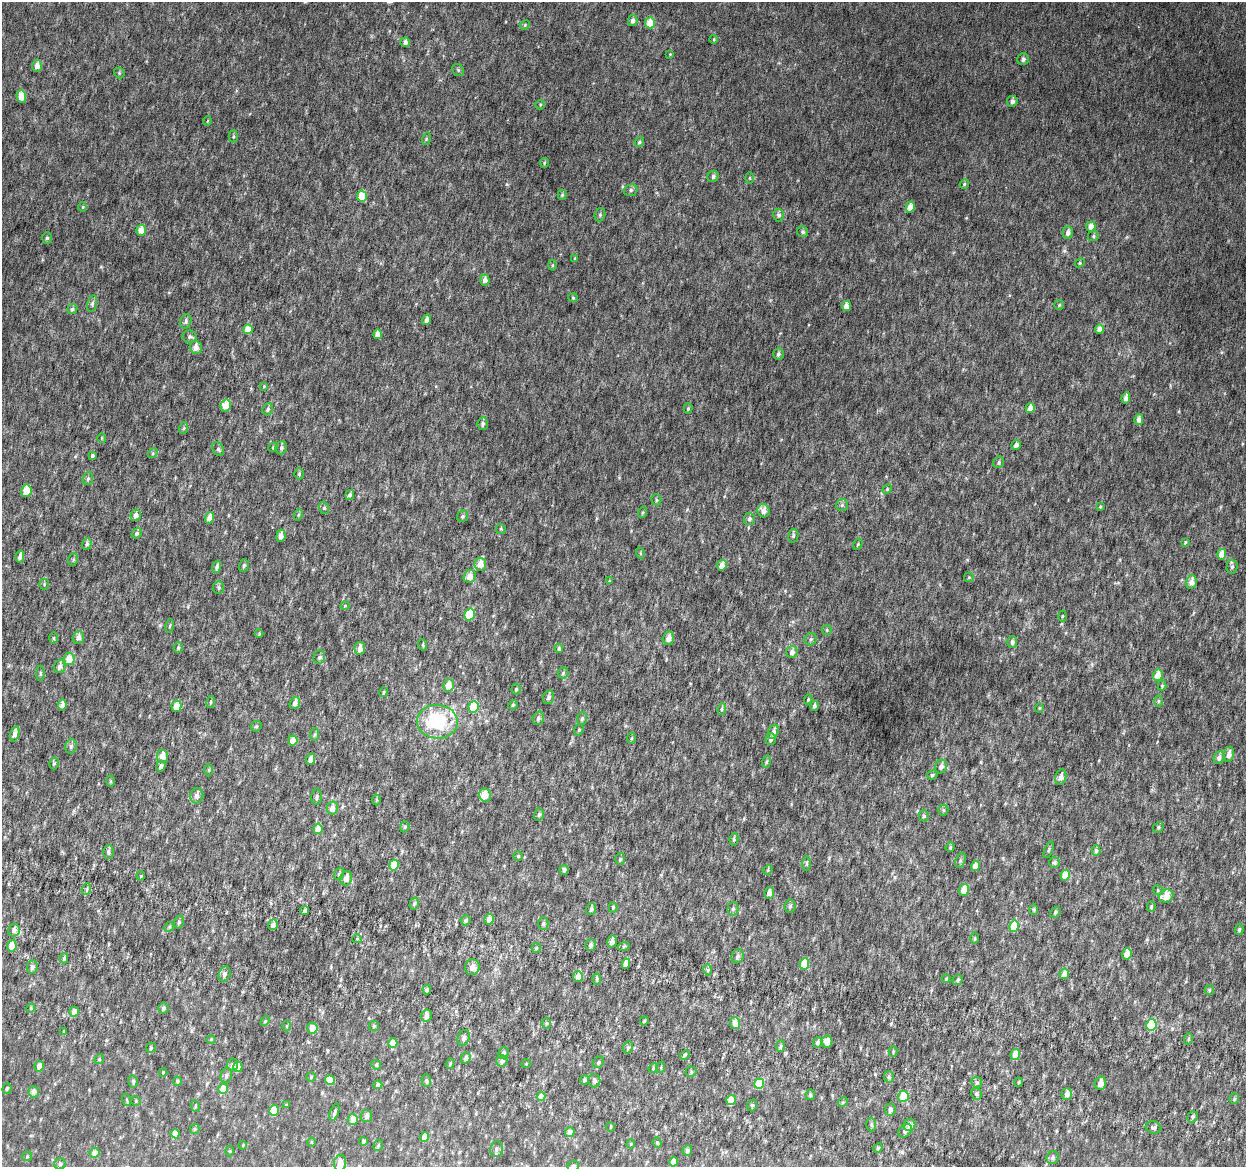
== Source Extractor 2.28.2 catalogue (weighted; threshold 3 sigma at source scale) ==
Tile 6 of 4 x 4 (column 2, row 2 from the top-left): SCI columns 1294-2537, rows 2640-3804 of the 5084 x 5337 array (HDU 1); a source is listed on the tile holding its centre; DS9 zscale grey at full resolution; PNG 1248 x 1169 px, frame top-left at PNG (2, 2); each listed source drawn as its Kron ellipse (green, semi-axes under 4 px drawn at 4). Shown black and unused: <1% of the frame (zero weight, under 6 of 12 exposures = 5% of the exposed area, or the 3 px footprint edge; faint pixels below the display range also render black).
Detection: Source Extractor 2.28.2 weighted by HDU 2 'WHT'; one run over the whole footprint, this tile lists its part. Background 0.00184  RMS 0.0014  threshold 0.00563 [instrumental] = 3 sigma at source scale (4.09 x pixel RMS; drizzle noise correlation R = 1.36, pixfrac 0.8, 0.0396/0.0396 arcsec/px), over >= 5 px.
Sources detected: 347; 2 inside a brighter listed object's ellipse — not listed separately; the other 345 listed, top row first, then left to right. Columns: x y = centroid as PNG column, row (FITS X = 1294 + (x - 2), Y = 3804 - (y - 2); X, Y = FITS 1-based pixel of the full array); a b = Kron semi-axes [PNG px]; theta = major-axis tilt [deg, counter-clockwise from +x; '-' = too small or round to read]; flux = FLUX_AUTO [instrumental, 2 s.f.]
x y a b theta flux
633 21 5 5 - 0.51
650 23 5 5 - 2
525 25 5 4 - 0.14
714 39 4 3 - 0.11
405 42 5 4 - 0.49
670 54 4 4 - 0.09
1023 59 6 5 - 0.4
37 66 6 5 - 0.84
458 70 6 5 - 0.22
119 73 6 5 - 0.16
21 96 6 5 - 1.5
1012 101 5 5 - 0.47
540 105 5 4 - 0.15
207 121 5 3 - 0.095
233 136 6 4 87 0.19
426 139 6 4 72 0.14
639 142 5 4 - 0.2
544 163 5 4 - 0.13
713 176 6 5 - 0.32
750 178 6 4 90 0.13
964 184 5 4 - 0.15
631 190 7 5 17 0.28
562 195 5 4 - 0.17
362 196 5 5 - 2.6
83 207 5 3 - 0.099
910 207 5 4 - 1.1
600 215 7 5 70 0.22
779 215 6 5 - 0.31
1091 226 5 5 - 0.83
141 230 5 5 - 1.3
803 232 6 5 - 0.23
1068 233 6 5 - 0.53
1093 236 6 5 - 0.19
47 238 5 5 - 0.19
575 258 4 4 - 0.11
1080 263 5 4 - 0.15
552 265 5 3 - 0.14
485 280 5 4 - 0.69
573 298 4 4 - 0.13
92 304 8 5 77 0.27
1059 305 5 5 - 0.17
846 306 5 4 - 0.94
72 309 5 5 - 0.21
426 320 5 4 - 0.48
186 321 7 5 73 0.28
248 329 5 4 - 1.4
1100 329 4 4 - 0.92
378 334 5 4 - 1.2
190 337 7 6 - 0.29
196 347 7 6 - 0.96
778 354 6 5 - 0.31
264 386 4 3 - 0.093
1126 398 6 4 84 0.67
226 405 6 5 - 1.7
1030 408 5 4 - 0.87
268 409 6 5 - 0.28
688 409 5 4 - 0.16
1139 419 5 4 - 0.63
483 424 6 5 - 0.34
184 428 6 3 71 0.13
102 438 5 4 - 0.13
1016 445 5 4 - 0.46
273 447 4 3 - 0.12
281 448 6 5 - 0.28
218 449 7 5 -60 0.24
153 453 5 4 - 0.17
93 455 4 4 - 0.21
999 462 6 5 - 0.23
299 474 5 4 - 0.17
88 479 7 5 69 0.22
887 489 5 4 - 0.13
26 491 6 5 - 1.5
350 495 5 4 - 0.26
656 500 5 5 - 0.17
842 505 6 6 - 0.27
1100 507 3 3 - 0.13
324 508 6 5 - 0.19
763 511 7 6 - 0.86
643 512 6 4 73 0.15
136 515 6 5 - 0.54
298 515 6 3 72 0.16
463 516 6 5 - 0.26
209 518 6 4 72 0.93
749 519 6 5 - 0.35
501 529 5 5 - 0.14
137 533 5 4 - 0.26
281 536 6 4 81 0.61
793 536 7 5 76 0.26
1185 542 4 3 - 0.11
87 544 6 4 71 0.27
858 544 6 4 60 0.14
640 553 6 3 -72 0.13
1222 554 5 4 - 1.3
20 556 6 4 80 0.51
73 559 6 5 - 0.19
480 564 7 6 - 1.2
244 565 6 5 - 0.22
722 565 5 4 - 0.9
217 567 6 4 74 0.36
1232 567 7 5 88 0.28
470 576 6 6 - 0.95
969 577 5 5 - 0.14
609 581 3 3 - 0.088
1191 582 7 5 76 0.84
44 584 5 5 - 0.16
219 588 6 5 - 0.25
345 606 5 3 - 0.11
469 615 6 5 - 3.3
1062 616 5 3 - 0.12
170 626 7 3 80 0.12
827 630 5 5 - 0.16
259 634 4 3 - 0.13
78 637 6 5 - 0.58
54 638 5 3 - 0.14
668 638 7 5 73 0.75
811 639 6 6 - 0.24
1012 642 6 5 - 0.33
423 645 6 3 -72 0.13
178 648 5 4 - 0.2
360 648 6 5 - 0.86
559 649 4 4 - 0.26
792 652 6 5 - 0.51
319 657 7 5 70 0.36
69 659 6 5 - 1.5
60 666 7 5 71 0.48
40 673 7 3 90 0.15
563 673 5 5 - 0.22
1158 675 6 5 - 1.2
449 685 6 5 - 1.5
1162 686 5 4 - 0.14
516 689 5 4 - 0.2
384 692 5 3 - 0.15
548 697 7 5 74 0.3
808 699 5 4 - 0.17
1158 701 6 4 90 0.18
211 702 6 3 78 0.15
295 703 6 5 - 0.49
62 705 5 4 - 0.6
513 705 5 4 - 0.16
176 706 6 5 - 1.1
814 706 5 4 - 0.3
474 707 5 5 - 3.9
1039 708 4 4 - 0.12
722 709 6 4 81 0.17
538 718 7 5 74 0.32
582 719 6 5 - 0.25
437 722 20 17 -3 8.4
256 726 6 5 - 0.18
579 730 6 4 68 0.19
773 732 7 5 71 0.5
15 734 8 4 77 0.8
315 734 6 4 81 0.18
632 738 5 3 - 0.12
771 739 6 5 - 0.35
293 740 5 4 - 1.3
71 746 7 5 76 0.33
1229 754 8 5 81 0.59
162 756 6 5 - 1.1
1219 757 6 5 - 0.4
311 759 6 4 67 0.68
766 762 6 4 72 0.16
54 763 6 4 74 0.17
161 766 5 4 - 0.41
941 766 7 6 - 0.51
209 770 6 4 88 0.14
932 775 5 4 - 0.18
1061 777 8 5 76 0.5
110 781 6 4 -90 0.16
485 795 6 6 - 1.1
197 796 7 6 - 0.62
317 797 8 5 89 0.25
376 800 5 3 - 0.12
332 808 6 5 - 0.77
943 810 5 5 - 0.19
539 814 6 5 - 0.23
924 816 5 5 - 0.22
405 827 6 4 69 0.18
1158 827 6 5 - 0.2
318 829 5 4 - 1.2
734 839 6 4 82 0.2
950 847 5 4 - 0.13
1049 850 9 3 69 0.14
1096 851 5 4 - 0.26
108 852 6 5 - 0.28
518 856 4 4 - 0.15
620 859 5 5 - 0.22
960 860 8 5 71 0.25
807 863 7 4 89 0.18
1054 863 5 5 - 0.21
394 865 5 4 - 2
975 866 5 4 - 0.89
564 870 5 4 - 0.31
768 870 5 4 - 0.14
339 874 6 5 - 0.23
1065 875 5 4 - 1.7
141 876 4 4 - 0.15
346 878 7 6 - 0.79
87 889 6 4 72 0.18
964 890 6 5 - 1.3
1158 890 5 5 - 0.16
769 893 6 5 - 0.53
1166 896 7 6 - 1.7
414 904 6 4 72 0.2
790 906 6 5 - 0.23
613 907 5 4 - 0.19
1151 907 5 4 - 0.16
591 909 6 4 70 0.28
733 909 6 5 - 0.26
1034 909 5 4 - 0.16
305 911 4 4 - 0.31
1055 912 6 4 42 0.18
489 919 5 4 - 0.84
465 920 5 4 - 0.27
179 922 7 5 74 0.21
543 923 6 5 - 0.21
273 925 5 5 - 0.53
1014 926 6 5 - 2.9
169 927 5 4 - 0.17
1239 929 6 4 85 0.18
14 930 6 6 - 0.6
975 938 6 4 -90 0.13
357 939 4 4 - 0.15
612 941 6 4 76 0.59
591 945 6 5 - 0.32
12 946 6 5 - 1.2
624 946 6 3 19 0.15
536 948 5 4 - 0.16
1127 954 6 4 76 1.2
737 956 7 6 - 0.36
64 958 5 4 - 0.17
626 964 5 4 - 0.73
804 964 5 5 - 2.7
32 967 6 5 - 0.37
472 967 8 7 - 0.75
708 970 5 3 - 0.15
225 974 8 5 71 0.5
1064 974 5 4 - 0.81
578 977 5 5 - 0.85
597 979 6 4 89 0.18
946 979 4 4 - 0.13
958 980 5 4 - 0.23
427 990 5 4 - 0.23
1209 990 5 4 - 0.16
31 1008 4 3 - 0.13
163 1008 5 5 - 0.22
74 1012 5 4 - 0.95
426 1016 6 5 - 0.64
265 1021 5 4 - 0.15
644 1021 4 3 - 0.18
546 1023 5 5 - 0.21
735 1023 6 5 - 0.93
1151 1025 6 5 - 4.5
287 1026 5 3 - 0.11
374 1026 5 5 - 0.19
312 1028 6 5 - 1.2
64 1031 3 3 - 0.12
464 1038 8 6 71 0.42
211 1039 5 3 - 0.13
1188 1039 5 3 - 0.16
827 1041 6 5 - 0.89
818 1042 5 4 - 0.4
393 1043 4 4 - 1.5
781 1046 6 4 88 0.21
628 1047 6 4 68 0.21
151 1048 5 4 - 0.2
893 1051 5 4 - 0.13
504 1053 5 5 - 0.28
685 1055 5 4 - 0.19
1015 1055 5 4 - 2
466 1058 5 4 - 0.35
99 1059 5 4 - 0.14
502 1061 5 5 - 0.43
598 1062 6 5 - 0.19
450 1063 5 4 - 0.16
526 1064 5 3 - 0.085
233 1065 6 5 - 0.32
376 1065 5 4 - 0.2
39 1066 5 4 - 0.73
238 1067 5 4 - 1.6
661 1067 6 3 73 0.13
653 1068 5 4 - 0.13
163 1072 4 3 - 0.12
691 1072 5 5 - 0.18
226 1076 7 5 75 0.28
311 1077 5 4 - 0.16
889 1077 6 5 - 0.29
330 1080 5 4 - 2.1
584 1080 5 4 - 0.23
133 1081 6 4 -77 0.21
177 1081 4 4 - 0.2
426 1081 6 5 - 0.25
594 1081 6 6 - 0.33
977 1082 6 5 - 0.25
1019 1082 5 3 - 0.13
1100 1083 6 5 - 0.72
759 1084 5 5 - 3.3
378 1085 4 4 - 0.52
7 1088 5 4 - 0.2
223 1089 5 4 - 2
34 1092 5 5 - 0.61
976 1094 6 5 - 0.28
1067 1094 6 5 - 0.6
810 1095 5 4 - 0.21
541 1096 5 4 - 1.3
903 1096 5 5 - 2.4
1234 1099 5 4 - 0.21
127 1100 6 4 -71 0.14
731 1100 5 4 - 2.5
136 1101 5 4 - 0.14
843 1102 5 4 - 0.13
286 1105 4 3 - 0.12
752 1105 6 4 70 0.17
195 1106 6 3 -73 0.14
890 1109 6 5 - 0.46
274 1110 5 5 - 1.9
334 1112 9 3 72 0.26
366 1116 6 5 - 0.52
1193 1117 6 5 - 0.25
353 1119 5 5 - 1.1
871 1125 7 5 -87 0.2
909 1125 6 6 - 0.66
611 1127 5 3 - 0.12
1154 1128 8 6 -16 0.33
195 1129 5 5 - 0.15
905 1131 8 5 47 0.46
570 1132 5 4 - 0.81
175 1134 4 4 - 1.2
425 1137 5 4 - 1.3
311 1142 5 3 - 0.11
363 1142 4 3 - 0.34
657 1143 5 4 - 0.18
631 1144 4 4 - 0.12
243 1145 4 3 - 0.1
378 1145 6 4 69 0.19
878 1148 5 4 - 0.18
496 1149 8 6 82 0.4
687 1150 5 5 - 0.4
230 1151 5 3 - 0.11
95 1153 5 5 - 0.92
27 1156 5 5 - 0.13
1053 1157 7 6 - 0.32
674 1162 5 4 - 1.4
340 1163 8 6 81 1.1
60 1164 6 5 - 0.34
573 1166 6 5 - 0.23
Isophote crosses this tile's border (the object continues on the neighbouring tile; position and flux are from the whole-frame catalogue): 2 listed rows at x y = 340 1163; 573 1166
Unlisted compact peaks at least as high as the median listed source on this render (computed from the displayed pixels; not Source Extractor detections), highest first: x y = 101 267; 507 184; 160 625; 966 218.